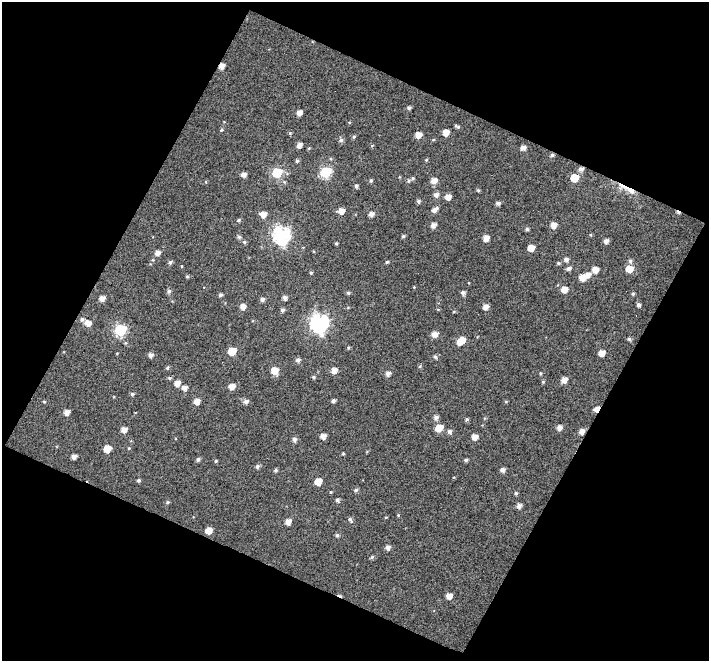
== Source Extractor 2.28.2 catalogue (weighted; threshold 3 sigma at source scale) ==
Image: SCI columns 1-707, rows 33-691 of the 707 x 718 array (HDU 1 of 3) = the unmasked area's bounding box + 8 px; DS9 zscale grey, full resolution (1 PNG px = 1 image px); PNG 711 x 663 px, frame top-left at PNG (2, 2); no overlay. Shown black and unused: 46% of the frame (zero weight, under 5 of 10 exposures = <1% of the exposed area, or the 3 px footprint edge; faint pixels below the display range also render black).
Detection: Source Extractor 2.28.2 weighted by HDU 2 'WHT'. Background 0.0172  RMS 0.075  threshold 0.307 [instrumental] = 3 sigma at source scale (4.09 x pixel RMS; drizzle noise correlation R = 1.36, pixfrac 0.8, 0.0396/0.0396 arcsec/px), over >= 5 px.
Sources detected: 149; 3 cosmic-ray / hot-pixel residue — not listed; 1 inside a brighter listed object's ellipse — not listed separately; the other 145 listed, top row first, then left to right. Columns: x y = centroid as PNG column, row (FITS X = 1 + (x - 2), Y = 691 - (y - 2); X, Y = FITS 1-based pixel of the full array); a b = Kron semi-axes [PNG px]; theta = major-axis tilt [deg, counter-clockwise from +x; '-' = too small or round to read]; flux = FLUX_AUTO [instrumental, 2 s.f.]
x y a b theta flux
221 66 5 4 - 46
409 108 4 4 - 15
299 113 5 4 - 39
457 127 6 3 -27 12
222 130 6 4 45 9.6
446 133 5 5 - 65
418 135 5 5 - 65
354 137 5 4 - 9.1
341 140 6 5 - 18
433 140 5 3 - 5.8
299 145 5 4 - 38
372 145 5 3 - 5.6
523 148 5 4 - 38
426 160 4 3 - 6.8
297 161 5 4 - 11
581 169 6 5 - 25
325 172 6 6 - 530
277 173 6 6 - 390
243 175 5 4 - 32
574 178 6 5 - 130
371 180 5 4 - 10
409 181 5 5 - 11
434 181 6 5 - 52
356 186 4 4 - 14
478 190 5 4 - 8
631 190 28 7 -20 83
436 195 6 6 - 27
448 197 5 5 - 46
418 201 5 4 - 14
498 203 4 4 - 21
435 209 6 5 - 34
341 211 6 5 - 52
263 214 6 5 - 52
371 214 5 4 - 29
238 220 5 4 - 10
433 225 5 4 - 37
553 225 5 5 - 58
527 229 4 4 - 12
281 235 8 7 - 1900
590 235 4 4 - 7.2
403 236 4 4 - 12
239 237 6 5 - 14
486 238 5 5 - 52
606 241 5 4 - 30
244 242 6 5 - 11
336 243 3 3 - 7
531 248 5 5 - 81
157 253 5 5 - 37
566 259 5 5 - 22
630 261 6 5 - 17
170 262 5 4 - 15
387 262 4 3 - 9
558 263 5 4 - 9.4
181 266 4 3 - 5.1
568 269 6 5 - 20
629 269 6 5 - 100
595 270 5 5 - 61
311 273 4 3 - 7.8
588 275 6 5 - 39
187 276 4 4 - 9.5
582 277 5 5 - 78
414 287 3 3 - 4.7
564 289 5 5 - 63
169 291 6 5 - 16
348 293 5 4 - 11
463 293 4 4 - 19
633 294 5 4 - 10
220 295 4 4 - 15
102 298 5 5 - 43
285 298 4 4 - 24
262 299 5 4 - 19
638 305 5 4 - 17
243 307 5 5 - 42
485 307 5 5 - 42
282 310 5 4 - 15
454 312 5 3 - 6.1
82 320 6 5 - 15
88 323 6 5 - 56
319 323 8 7 - 2300
120 330 6 6 - 660
434 334 7 5 2 43
629 339 5 4 - 13
461 341 8 5 37 97
348 348 4 4 - 8.4
232 351 6 5 - 180
601 353 5 5 - 55
151 355 5 5 - 29
435 357 5 4 - 11
298 360 5 5 - 23
420 366 5 3 - 7.1
167 368 5 4 - 11
275 370 6 6 - 93
334 370 5 5 - 48
540 373 4 4 - 8.2
388 374 5 5 - 30
313 377 5 4 - 8.8
169 378 5 4 - 9.6
564 380 5 5 - 48
543 382 5 4 - 8
177 383 5 5 - 49
232 386 6 5 - 51
184 388 6 5 - 32
132 394 4 4 - 12
197 401 6 5 - 49
246 401 6 5 - 26
333 401 4 4 - 15
44 402 5 3 - 6
596 409 5 4 - 44
67 412 5 5 - 41
436 417 6 5 - 22
467 419 5 4 - 10
559 427 5 5 - 32
439 428 6 5 - 99
124 429 5 5 - 47
449 431 5 5 - 21
581 431 6 5 - 40
323 436 5 4 - 40
474 437 5 5 - 47
294 440 5 5 - 22
129 448 4 4 - 6.5
107 449 5 5 - 110
343 454 3 3 - 6.9
74 456 4 4 - 32
198 459 5 4 - 13
466 460 4 4 - 12
216 461 4 3 - 7.8
257 466 5 5 - 17
275 470 4 4 - 12
502 470 5 4 - 27
139 480 4 4 - 10
318 482 5 5 - 92
356 490 6 4 17 12
331 492 4 4 - 5.8
516 493 5 4 - 9.5
337 500 5 4 - 15
167 502 5 4 - 11
519 506 5 5 - 29
398 515 4 4 - 5.9
350 519 7 4 -63 14
288 522 5 5 - 48
209 530 5 5 - 70
337 535 4 4 - 13
388 547 5 5 - 24
372 557 5 4 - 11
449 596 5 5 - 49
Overlapping masked pixels (flux is a lower limit): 5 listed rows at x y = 221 66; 581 169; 631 190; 596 409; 581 431